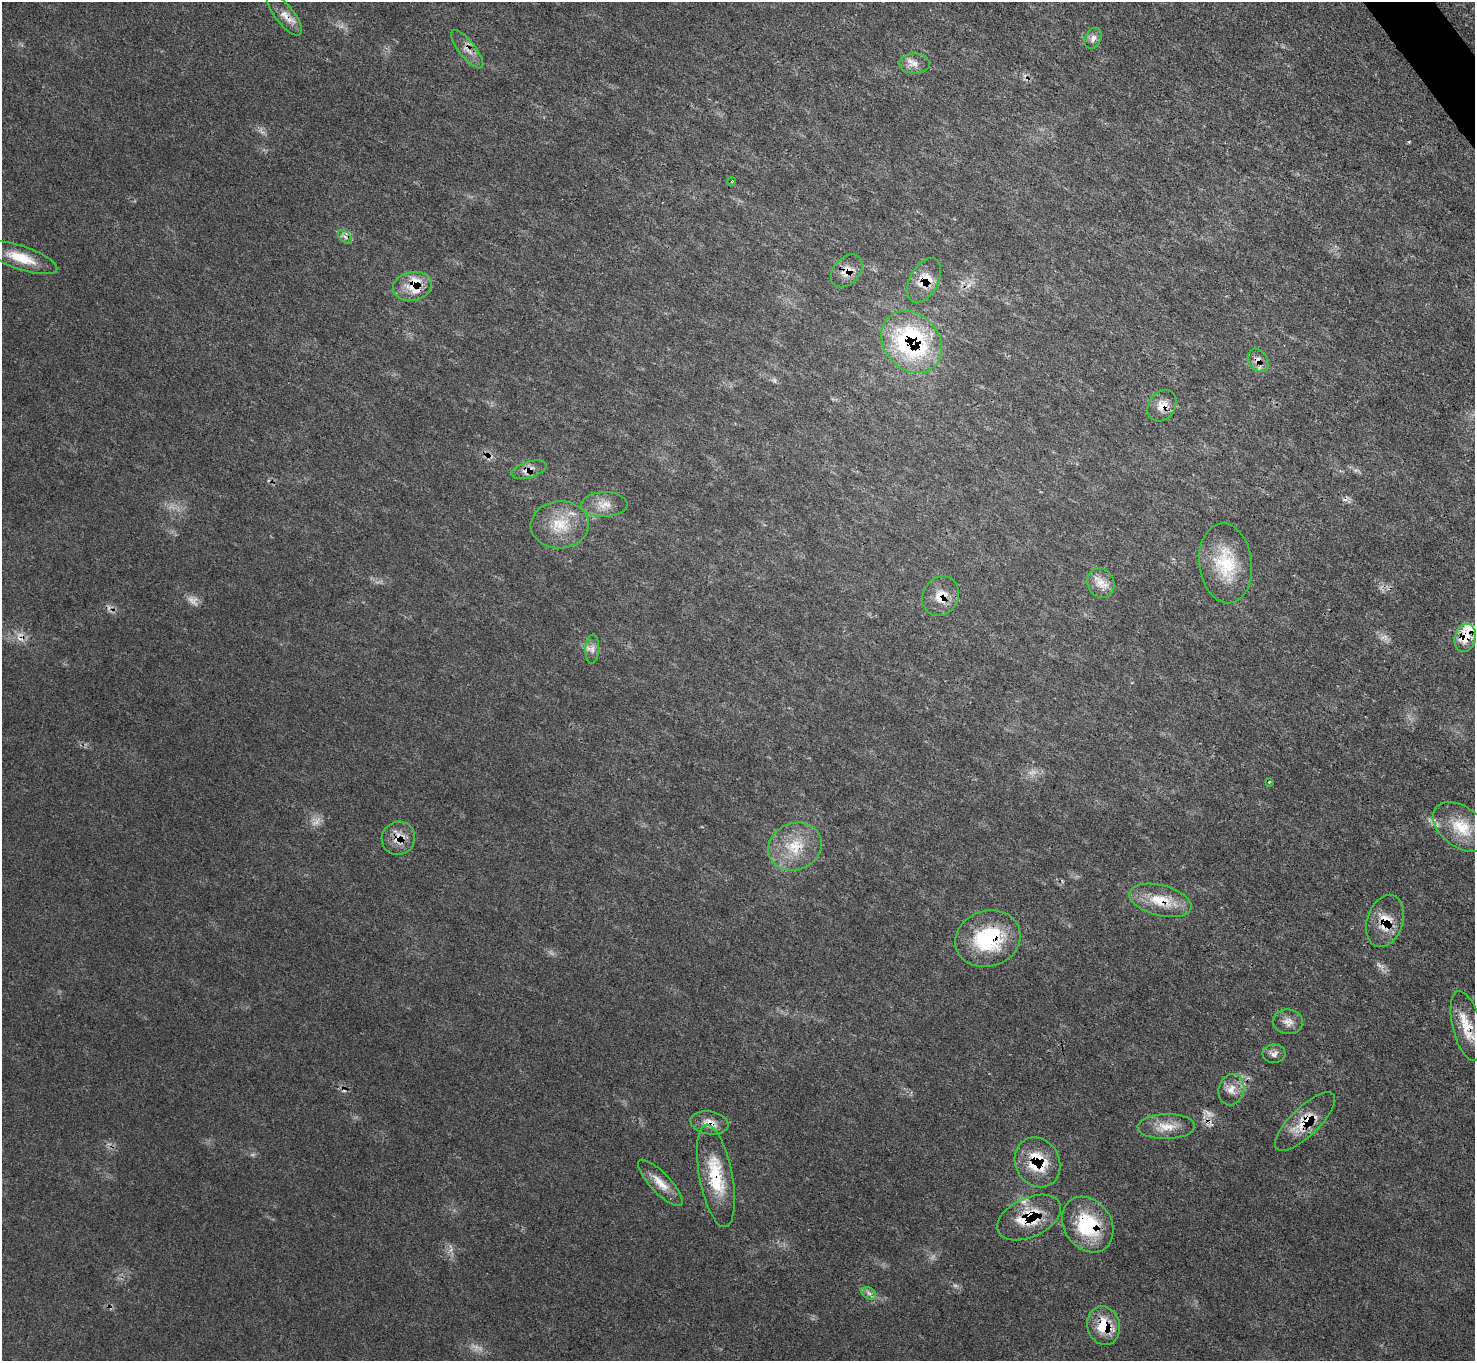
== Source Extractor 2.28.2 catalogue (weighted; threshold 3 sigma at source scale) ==
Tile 10 of 4 x 4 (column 2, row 3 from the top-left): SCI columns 1475-2947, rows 1657-3015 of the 5895 x 5889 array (HDU 1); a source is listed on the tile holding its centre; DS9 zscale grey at full resolution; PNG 1477 x 1363 px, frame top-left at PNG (2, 2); each listed source drawn as its Kron ellipse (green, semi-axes under 4 px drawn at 4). Shown black and unused: <1% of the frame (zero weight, under 3 of 4 exposures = <1% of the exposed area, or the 3 px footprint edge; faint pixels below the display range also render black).
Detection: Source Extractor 2.28.2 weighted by HDU 2 'WHT'; one run over the whole footprint, this tile lists its part. Background 0.0784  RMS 0.004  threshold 0.0178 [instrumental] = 3 sigma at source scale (4.5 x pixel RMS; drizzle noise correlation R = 1.50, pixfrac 1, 0.05/0.05 arcsec/px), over >= 5 px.
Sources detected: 55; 5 too faint to see at this stretch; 4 cosmic-ray / hot-pixel residue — neither listed nor drawn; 4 inside a brighter listed object's ellipse — not listed separately; the other 42 listed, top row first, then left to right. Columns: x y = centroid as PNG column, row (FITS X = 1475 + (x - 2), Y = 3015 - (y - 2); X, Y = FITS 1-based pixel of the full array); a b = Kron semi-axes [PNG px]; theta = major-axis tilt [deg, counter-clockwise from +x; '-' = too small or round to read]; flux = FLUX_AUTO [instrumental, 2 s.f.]
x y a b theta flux
285 15 25 9 -52 4.7
1093 38 11 8 62 2.2
467 49 23 8 -51 3.9
914 64 15 10 -2 3.4
732 182 4 2 - 0.38
345 237 8 5 -45 1.4
21 258 38 11 -19 11
847 271 18 13 48 5.2
924 280 24 14 61 7.9
412 286 20 14 13 7.4
912 342 34 27 -48 64
1258 360 12 9 -56 3.2
1162 406 17 13 54 4.7
529 470 18 8 16 4
604 505 23 12 1 5.4
560 525 29 23 3 14
1226 563 40 26 -83 20
1101 583 15 13 -62 4.6
941 596 20 17 59 6.9
1465 638 14 10 76 8.5
592 649 14 7 88 2.3
1269 782 3 2 - 0.43
1461 827 32 20 -36 14
398 838 17 16 - 6.4
795 847 27 23 24 15
1160 900 32 15 -14 12
1385 921 27 18 71 9.6
988 939 33 28 18 31
1288 1022 15 12 -5 3.5
1467 1026 36 14 -76 11
1274 1054 11 9 -1 2.1
1231 1090 16 12 74 4.4
1305 1121 39 14 44 11
709 1123 19 11 -9 4.6
1166 1127 28 12 1 7
1037 1162 26 22 -61 17
716 1176 52 16 -79 20
660 1183 30 10 -46 6.2
1029 1217 34 19 25 17
1088 1224 30 23 -55 27
869 1293 8 5 -32 1.3
1104 1326 19 16 -76 12
Overlapping masked pixels (flux is a lower limit): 24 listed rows (the first 20) at x y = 285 15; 467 49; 345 237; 847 271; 924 280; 412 286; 912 342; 1258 360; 1162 406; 529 470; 941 596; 1465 638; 398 838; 1160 900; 1385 921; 988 939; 1467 1026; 1305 1121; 709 1123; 1037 1162